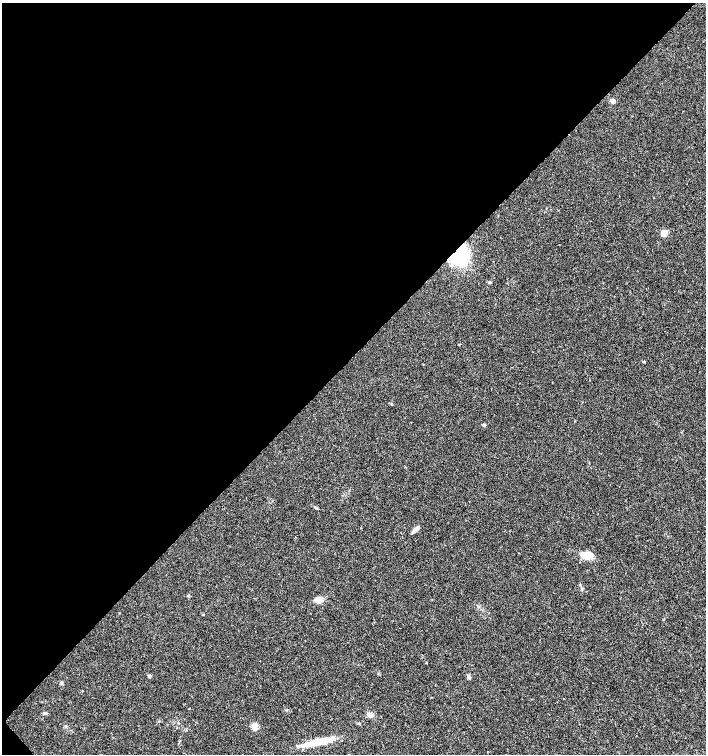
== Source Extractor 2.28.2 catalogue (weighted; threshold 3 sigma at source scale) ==
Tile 5 of 4 x 4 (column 1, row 2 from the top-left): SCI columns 221-1628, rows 3011-4514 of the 6007 x 6026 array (HDU 1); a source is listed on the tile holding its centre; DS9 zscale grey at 2 x 2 block average (1 PNG px = mean of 2 x 2 image px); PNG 708 x 756 px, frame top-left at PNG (2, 3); no overlay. Shown black and unused: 47% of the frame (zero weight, under 3 of 4 exposures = <1% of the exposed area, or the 3 px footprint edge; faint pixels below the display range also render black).
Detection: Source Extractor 2.28.2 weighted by HDU 2 'WHT'; one run over the whole footprint, this tile lists its part. Background 0.021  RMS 0.0028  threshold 0.0128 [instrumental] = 3 sigma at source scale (4.5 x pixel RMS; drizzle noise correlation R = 1.50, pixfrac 1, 0.0396/0.0396 arcsec/px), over >= 5 px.
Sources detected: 23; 2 inside a brighter listed object's ellipse — not listed separately; the other 21 listed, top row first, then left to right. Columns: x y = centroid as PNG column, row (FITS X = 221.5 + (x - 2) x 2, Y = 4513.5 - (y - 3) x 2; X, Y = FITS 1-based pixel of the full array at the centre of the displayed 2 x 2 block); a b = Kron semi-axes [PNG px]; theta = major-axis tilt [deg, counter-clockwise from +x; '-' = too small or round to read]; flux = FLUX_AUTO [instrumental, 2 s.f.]
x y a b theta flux
613 101 3 3 - 7.5
664 233 6 5 - 4.4
459 254 17 13 72 51
489 282 4 3 - 0.74
644 361 3 2 - 0.63
391 404 3 2 - 0.4
484 424 4 3 - 0.71
315 507 5 2 - 0.77
415 530 10 3 43 3.2
586 555 13 8 -13 6.6
581 590 3 2 - 0.44
319 600 8 6 15 4.5
149 676 4 3 - 0.88
469 677 6 4 -68 1.4
61 683 4 3 - 1.1
286 710 4 2 - 0.45
45 713 4 4 - 0.98
370 715 7 5 -25 2.6
65 726 4 3 - 0.64
254 728 10 5 -67 3
319 742 36 6 12 17
Overlapping masked pixels (flux is a lower limit): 1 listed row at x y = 459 254